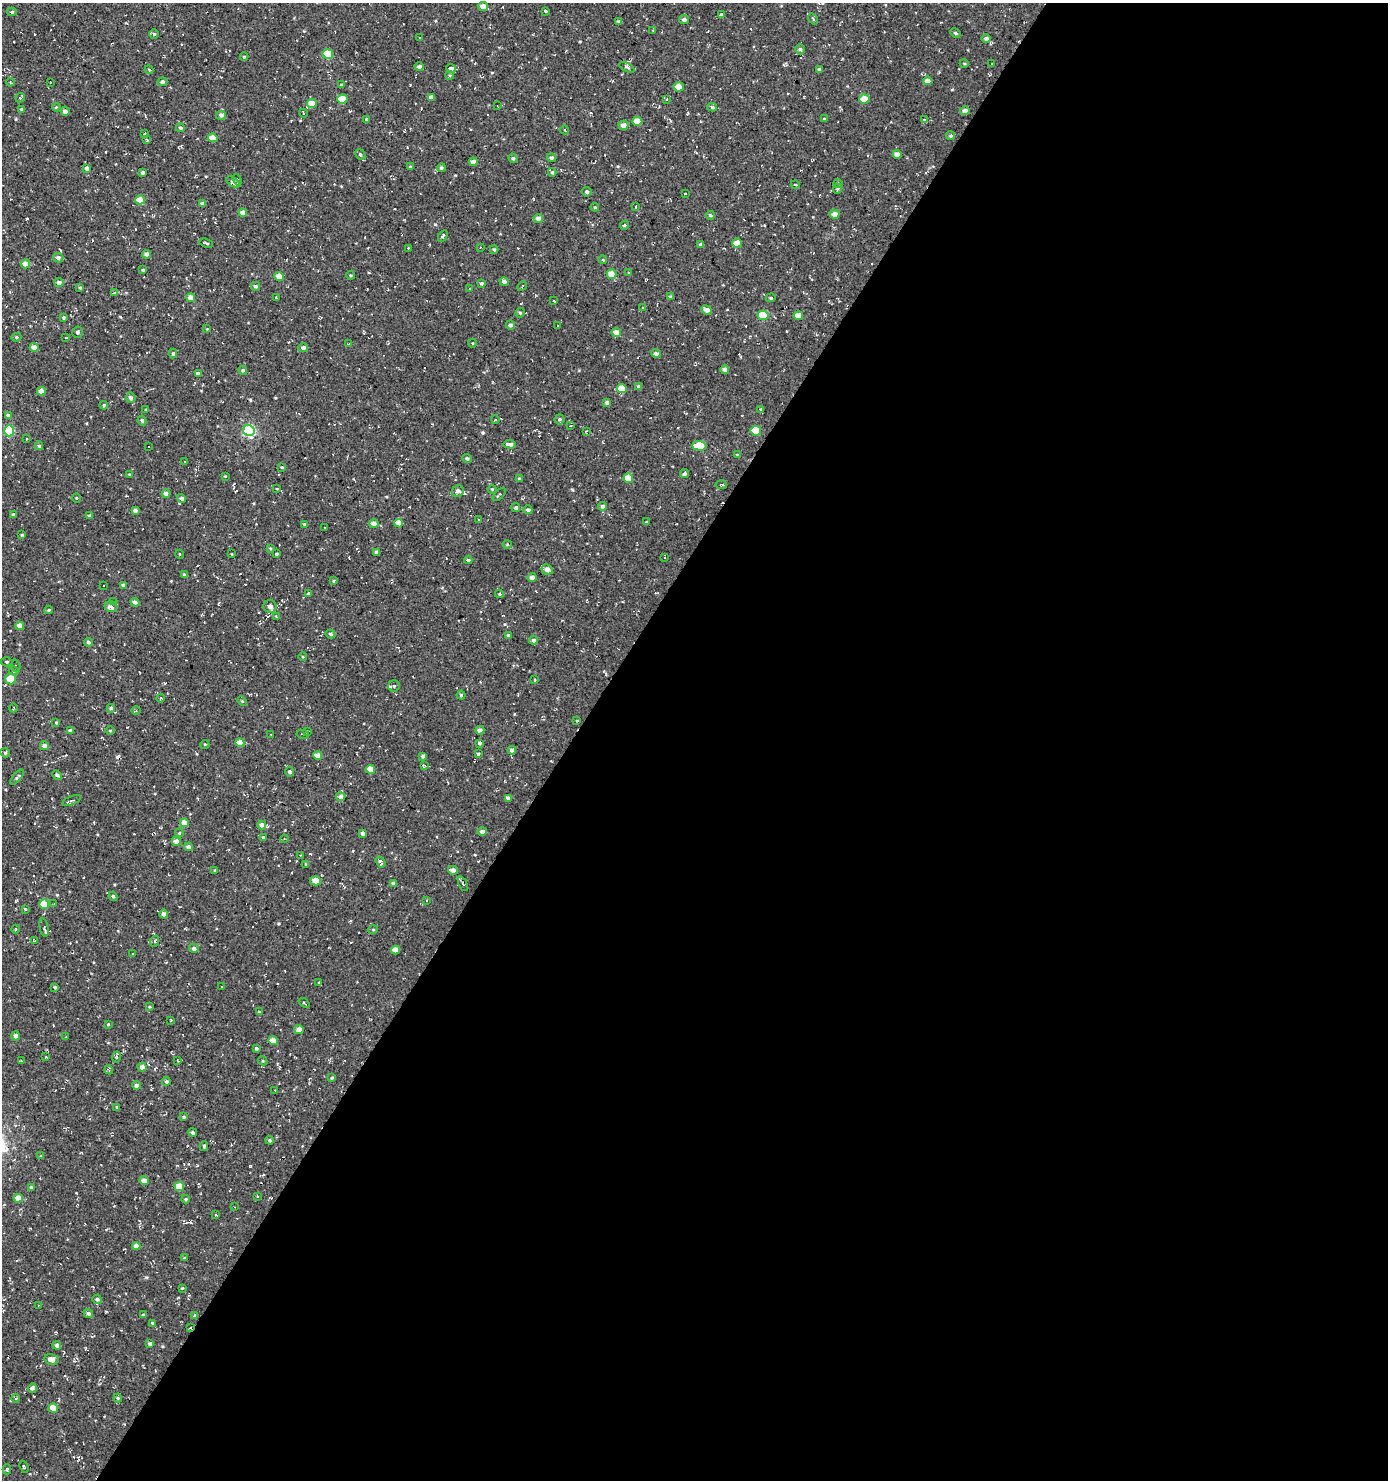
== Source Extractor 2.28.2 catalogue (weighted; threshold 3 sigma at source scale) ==
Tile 12 of 4 x 4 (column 4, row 3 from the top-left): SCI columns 4406-5791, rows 1479-2956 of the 5972 x 5915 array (HDU 1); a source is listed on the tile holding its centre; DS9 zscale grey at full resolution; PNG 1390 x 1482 px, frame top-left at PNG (2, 3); each listed source drawn as its Kron ellipse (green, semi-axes under 4 px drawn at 4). Shown black and unused: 59% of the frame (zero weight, under 3 of 4 exposures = <1% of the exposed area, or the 3 px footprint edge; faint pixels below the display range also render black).
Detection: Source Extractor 2.28.2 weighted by HDU 2 'WHT'; one run over the whole footprint, this tile lists its part. Background 0.0031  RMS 0.0053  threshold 0.024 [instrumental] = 3 sigma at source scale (4.5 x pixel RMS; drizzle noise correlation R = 1.50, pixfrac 1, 0.0396/0.0396 arcsec/px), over >= 5 px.
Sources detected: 362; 25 cosmic-ray / hot-pixel residue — neither listed nor drawn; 1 inside a brighter listed object's ellipse — not listed separately; the other 336 listed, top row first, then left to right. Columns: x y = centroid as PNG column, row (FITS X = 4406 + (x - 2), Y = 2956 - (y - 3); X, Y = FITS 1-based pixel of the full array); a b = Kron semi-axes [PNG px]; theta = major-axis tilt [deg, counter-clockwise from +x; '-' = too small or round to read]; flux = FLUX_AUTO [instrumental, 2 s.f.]
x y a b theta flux
483 6 5 4 - 3.8
545 11 3 3 - 1.1
12 12 5 4 - 0.72
721 15 4 3 - 1.3
813 19 6 3 -54 0.56
684 20 5 4 - 1.6
619 22 4 4 - 1.1
653 31 3 3 - 0.44
955 33 5 3 - 0.76
154 34 5 5 - 0.73
419 37 3 3 - 2.2
986 39 5 4 - 1.7
800 49 5 4 - 1
328 54 5 5 - 17
244 57 4 4 - 0.58
964 63 4 3 - 0.44
992 64 3 3 - 0.54
419 67 4 4 - 1.3
627 67 8 3 -28 0.91
451 69 5 3 - 640
819 69 4 3 - 1
149 70 4 3 - 0.53
450 75 4 3 - 0.7
928 81 5 4 - 2
10 82 4 3 - 0.45
50 82 2 2 - 0.33
162 82 5 4 - 1.1
342 85 4 3 - 0.81
679 87 5 4 - 4.6
431 97 4 4 - 2.5
20 98 5 2 - 1.4
342 99 5 4 - 11
667 99 4 2 - 0.33
864 99 5 4 - 9.3
312 103 5 4 - 5.5
498 106 3 2 - 0.36
56 107 4 3 - 0.55
712 107 5 4 - 0.95
22 109 4 3 - 0.84
65 111 4 4 - 1.8
965 111 4 4 - 3.1
303 113 4 3 - 0.42
221 115 5 4 - 2
366 119 4 4 - 0.46
824 119 3 3 - 0.66
924 120 3 3 - 0.49
637 121 5 4 - 6.7
623 125 5 4 - 3.1
181 128 4 3 - 0.94
565 130 4 3 - 0.38
145 133 2 2 - 0.45
951 136 4 4 - 0.87
213 138 5 4 - 4.2
147 140 3 2 - 0.45
897 154 4 4 - 3.5
360 155 5 4 - 0.79
513 158 5 4 - 1
551 158 4 4 - 1.3
473 162 4 4 - 2.5
410 167 3 3 - 0.66
87 168 4 4 - 1.8
441 168 4 4 - 0.94
143 172 3 3 - 1.1
552 172 4 3 - 0.79
237 180 6 3 -71 1.1
233 182 7 4 -35 1.4
838 183 5 3 - 0.49
795 184 4 3 - 0.47
837 189 5 3 - 0.5
587 192 4 4 - 0.94
685 193 2 2 - 0.36
140 200 5 4 - 6.9
202 203 4 3 - 2.3
595 207 4 3 - 0.55
636 207 3 2 - 0.32
243 212 4 4 - 3.7
835 214 5 4 - 2.9
710 215 4 4 - 0.88
538 218 5 4 - 2.6
625 225 5 3 - 0.58
443 236 6 4 61 0.95
206 243 7 2 -19 0.62
737 243 5 4 - 4.8
701 245 4 4 - 1
408 248 2 2 - 0.38
480 248 4 2 - 0.37
494 249 4 3 - 0.81
147 254 4 4 - 2.3
58 258 5 4 - 1.6
603 260 4 3 - 0.5
26 264 4 4 - 3.7
143 270 3 3 - 0.53
629 273 3 3 - 0.53
612 274 5 4 - 5.5
350 275 4 3 - 0.54
279 276 4 4 - 7.2
504 282 4 4 - 1.9
59 283 4 4 - 1.8
481 283 4 4 - 0.82
255 286 4 4 - 0.99
522 286 5 2 - 0.47
80 288 3 3 - 0.68
469 289 3 2 - 0.32
114 293 4 3 - 0.39
671 297 4 4 - 1.6
191 298 4 4 - 6.3
276 298 2 2 - 0.37
771 298 5 4 - 0.66
554 301 3 2 - 0.39
642 307 3 2 - 0.61
707 310 5 4 - 2.7
520 313 5 4 - 0.76
763 315 5 5 - 17
798 316 4 4 - 5.3
63 318 3 3 - 0.78
510 325 4 4 - 1.4
557 326 3 3 - 0.77
207 329 3 3 - 0.35
78 332 5 5 - 1.2
616 332 5 4 - 3.8
16 337 5 4 - 0.63
66 338 3 2 - 0.36
473 343 4 3 - 0.38
348 344 3 3 - 0.49
34 347 4 4 - 3.6
303 347 5 4 - 1.9
173 353 5 4 - 0.91
656 353 4 4 - 1.6
725 369 4 4 - 2.2
243 370 4 4 - 0.99
198 374 4 3 - 1.4
639 386 4 3 - 1.4
622 389 5 4 - 8.3
41 391 4 4 - 3.4
131 398 5 5 - 1.2
607 402 4 3 - 1.8
104 405 4 3 - 0.56
760 409 3 2 - 0.58
146 410 4 3 - 0.55
8 415 4 4 - 1.4
559 419 5 5 - 1
142 420 5 4 - 1.1
495 420 4 3 - 0.42
570 426 4 3 - 0.42
9 431 5 5 - 24
249 431 6 5 - 60
586 431 4 4 - 0.47
756 431 5 5 - 15
26 439 3 2 - 0.49
510 444 6 3 -3 1.9
39 446 4 4 - 0.8
149 446 3 3 - 1.3
699 446 7 5 -1 16
737 455 4 4 - 0.67
467 459 5 4 - 0.88
185 462 3 2 - 0.35
282 467 4 3 - 0.56
685 474 4 4 - 1
130 475 3 3 - 0.79
225 476 3 3 - 0.37
628 478 5 4 - 7.6
519 479 4 4 - 0.83
721 485 6 2 -6 0.56
277 489 4 3 - 0.39
492 489 4 4 - 0.54
458 491 6 5 - 2.3
166 493 4 4 - 2.1
499 494 8 3 45 0.72
77 498 4 3 - 0.49
182 498 5 4 - 1.1
602 506 4 4 - 1.4
516 508 4 4 - 1.2
135 510 4 3 - 1.5
528 510 4 4 - 1.6
13 515 4 3 - 0.73
89 516 3 3 - 0.97
479 519 3 2 - 0.59
646 522 4 3 - 0.49
374 523 5 4 - 1.8
399 523 4 4 - 6.2
305 524 4 4 - 0.68
324 527 3 2 - 0.39
22 535 4 3 - 0.48
507 544 4 4 - 0.58
270 548 3 3 - 0.56
377 552 3 3 - 1.3
179 554 4 3 - 0.36
232 554 3 2 - 0.34
276 554 3 3 - 0.78
665 557 3 2 - 0.32
468 560 4 3 - 0.95
547 569 5 5 - 3
185 575 3 3 - 1.1
532 577 4 4 - 2.2
334 581 4 3 - 0.47
123 585 3 3 - 0.88
104 586 2 2 - 0.44
309 594 3 3 - 1.1
499 594 4 3 - 0.63
113 602 4 4 - 0.82
135 602 4 4 - 1.5
270 606 6 6 - 1.9
111 607 6 5 - 2.8
49 610 4 4 - 0.69
276 616 3 2 - 0.37
20 626 4 4 - 4.5
330 634 5 3 - 1
508 635 4 3 - 0.72
534 640 4 4 - 1.5
89 642 4 4 - 1.1
303 657 4 3 - 0.41
7 662 6 4 1 0.84
16 666 6 3 -73 0.75
14 671 5 3 - 0.53
10 679 5 5 - 10
535 680 4 2 - 0.41
394 686 6 6 - 1
461 695 4 4 - 0.81
161 698 4 3 - 0.77
242 701 5 4 - 0.59
13 708 4 2 - 0.36
111 708 4 4 - 0.94
136 711 4 3 - 0.52
577 721 4 2 - 0.38
56 723 3 3 - 0.54
70 730 4 3 - 1.1
110 730 5 3 - 0.49
480 730 4 4 - 2.3
307 732 4 3 - 0.46
271 734 3 2 - 0.46
303 734 6 2 -11 0.37
240 743 4 4 - 6.8
479 743 4 4 - 1.3
205 744 4 3 - 0.43
44 746 4 4 - 2
512 750 4 4 - 2.3
5 753 5 4 - 0.7
478 754 4 3 - 0.74
318 755 4 4 - 4.3
423 756 4 3 - 1.2
424 766 4 4 - 0.59
370 769 5 4 - 8.3
289 772 4 4 - 1.1
57 775 5 4 - 1.4
17 777 9 4 49 0.94
341 797 5 4 - 2
508 798 4 4 - 1.3
72 800 10 3 22 0.99
185 823 4 4 - 5.8
262 825 4 4 - 2.2
482 831 5 4 - 1.9
179 833 4 4 - 0.49
363 833 4 4 - 1.4
263 837 4 3 - 0.5
284 839 4 4 - 0.58
176 841 4 4 - 3.2
188 847 4 4 - 2.1
301 855 2 2 - 0.41
380 862 6 3 -55 1.4
305 864 3 2 - 0.5
215 870 4 3 - 0.55
453 870 5 4 - 3.3
316 881 5 4 - 4.9
393 883 4 4 - 1.3
463 884 8 4 -64 0.81
113 896 5 4 - 0.78
427 900 2 2 - 0.48
44 904 5 4 - 10
54 904 3 3 - 0.36
25 909 4 3 - 0.63
164 914 4 4 - 1.9
44 928 9 4 -79 1.1
16 929 4 3 - 0.45
373 930 5 3 - 0.48
34 941 4 3 - 0.54
155 941 6 3 72 0.55
194 948 5 4 - 1.6
396 950 4 4 - 5.2
132 954 3 2 - 0.5
319 983 3 3 - 6.3
222 986 3 2 - 0.33
55 987 4 3 - 0.72
304 1003 6 3 -39 0.49
150 1007 4 3 - 0.55
259 1012 4 3 - 0.63
171 1020 3 2 - 0.57
108 1024 4 3 - 0.53
299 1029 4 4 - 3.1
16 1036 4 4 - 1.7
66 1037 4 2 - 0.4
273 1041 4 4 - 5.4
256 1048 3 3 - 0.86
46 1057 4 3 - 0.62
117 1057 6 4 80 0.75
21 1061 3 3 - 0.52
178 1061 3 2 - 0.36
263 1061 5 4 - 0.6
142 1067 4 4 - 2.2
109 1070 4 3 - 0.53
332 1078 4 3 - 0.55
166 1081 4 4 - 0.9
137 1085 4 4 - 1.9
275 1090 2 2 - 0.35
117 1107 3 3 - 0.56
184 1117 4 3 - 0.76
193 1133 4 4 - 1
270 1140 4 3 - 0.78
204 1146 5 4 - 0.79
41 1156 4 3 - 0.39
144 1181 4 4 - 3.2
179 1186 5 4 - 8.6
31 1187 4 3 - 0.66
257 1196 3 2 - 0.43
18 1198 4 4 - 4.4
186 1199 4 4 - 0.63
235 1207 3 2 - 0.3
216 1215 4 3 - 0.65
136 1246 4 4 - 3.4
185 1258 4 3 - 0.95
182 1288 3 3 - 0.46
97 1299 5 4 - 1.1
38 1305 3 2 - 0.48
88 1313 5 4 - 1.1
143 1315 4 4 - 0.6
195 1316 4 4 - 1
152 1323 3 2 - 0.91
190 1328 4 3 - 0.59
150 1344 4 4 - 1.2
57 1345 4 4 - 1.7
51 1359 7 5 -11 3.3
32 1388 5 4 - 1.7
16 1398 4 3 - 0.41
118 1398 4 4 - 0.66
53 1408 5 4 - 8
24 1467 6 4 -68 0.59
7 1469 5 4 - 0.65
Overlapping masked pixels (flux is a lower limit): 2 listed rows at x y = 195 1316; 190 1328